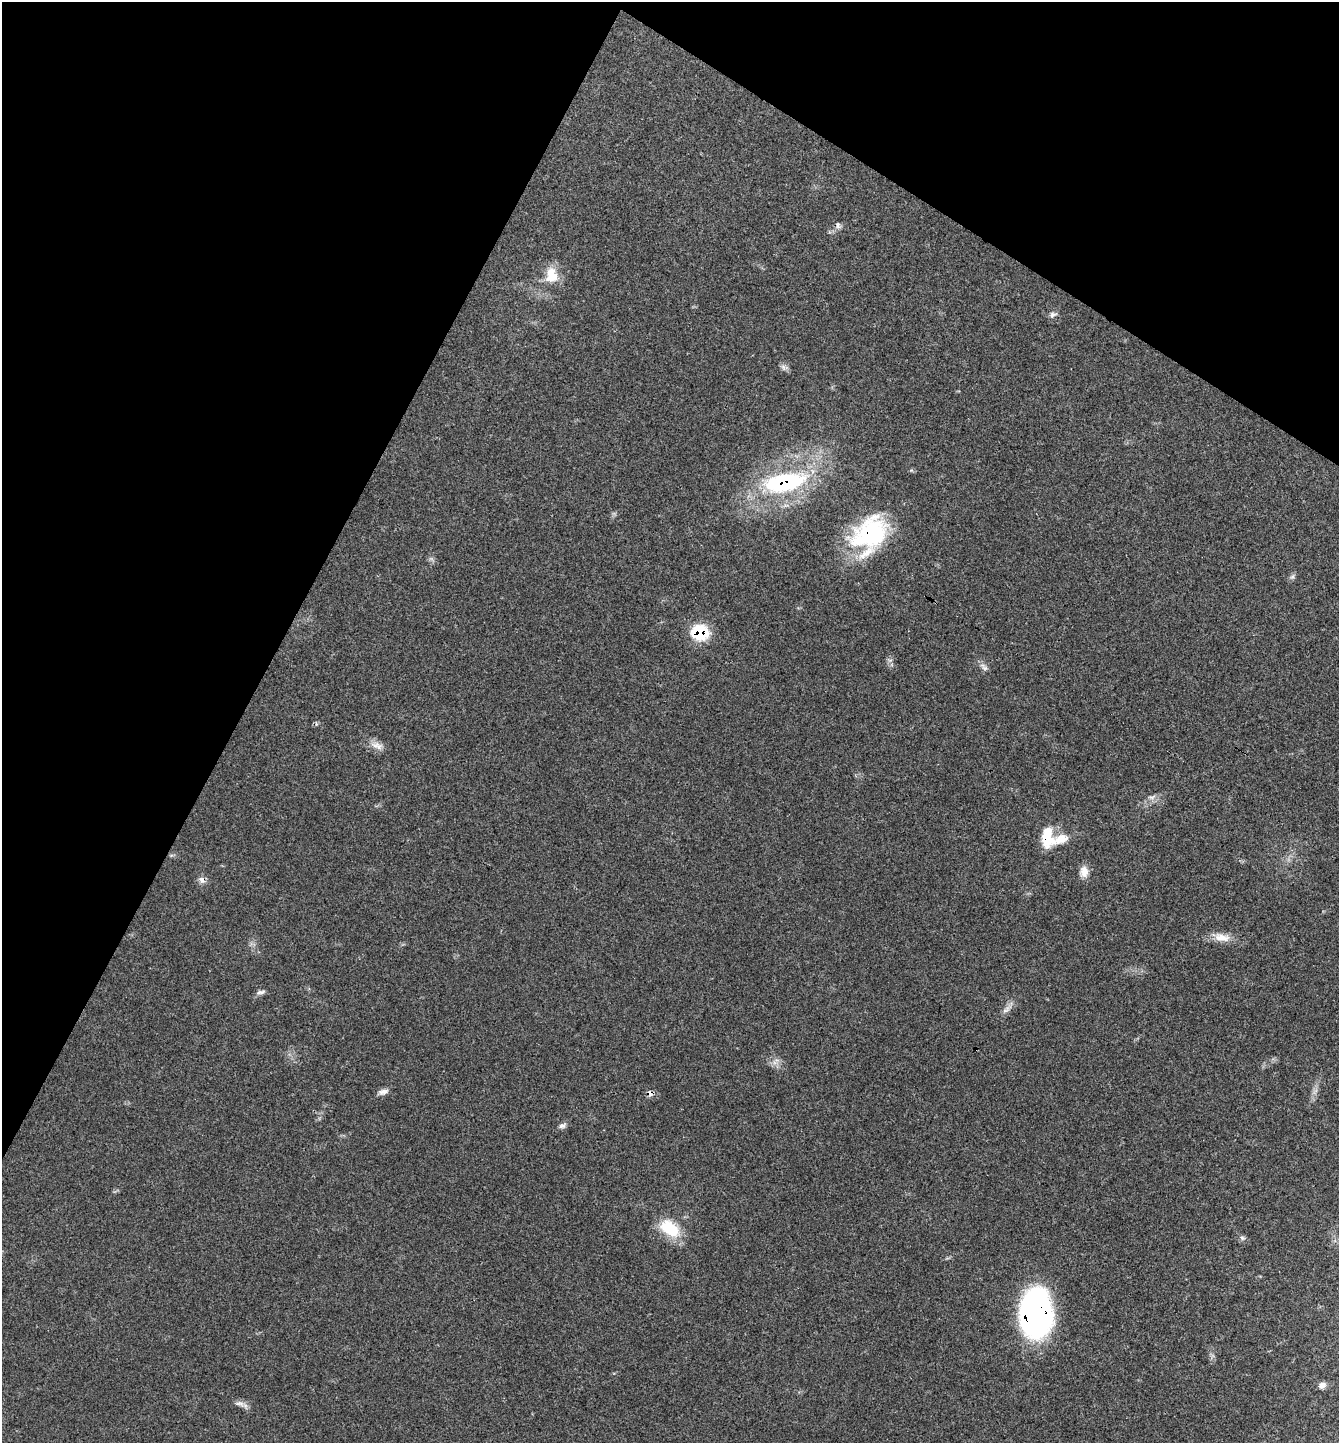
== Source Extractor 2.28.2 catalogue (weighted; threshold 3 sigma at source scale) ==
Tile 2 of 4 x 4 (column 2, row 1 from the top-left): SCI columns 1522-2858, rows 4366-5806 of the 5851 x 5844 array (HDU 1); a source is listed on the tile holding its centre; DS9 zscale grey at full resolution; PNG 1341 x 1445 px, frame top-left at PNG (2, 2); no overlay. Shown black and unused: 28% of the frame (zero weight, under 3 of 4 exposures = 2% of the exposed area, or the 3 px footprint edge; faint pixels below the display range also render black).
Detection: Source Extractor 2.28.2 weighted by HDU 2 'WHT'; one run over the whole footprint, this tile lists its part. Background 0.0451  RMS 0.0045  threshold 0.0202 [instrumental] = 3 sigma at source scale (4.5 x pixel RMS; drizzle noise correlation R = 1.50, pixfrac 1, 0.05/0.05 arcsec/px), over >= 5 px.
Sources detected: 29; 1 inside a brighter listed object's ellipse — not listed separately; the other 28 listed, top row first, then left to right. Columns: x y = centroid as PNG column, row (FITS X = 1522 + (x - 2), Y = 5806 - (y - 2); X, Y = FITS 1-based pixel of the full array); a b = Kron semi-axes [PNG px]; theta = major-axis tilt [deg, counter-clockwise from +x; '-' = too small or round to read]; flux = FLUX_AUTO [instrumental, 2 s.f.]
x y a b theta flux
838 225 10 6 -67 1.4
552 275 21 15 -85 9.3
1053 315 11 7 21 1.6
783 367 8 6 -47 1.4
785 482 58 24 11 59
869 534 47 34 51 49
1292 577 8 5 53 1.1
700 633 16 15 - 21
890 660 7 4 18 0.83
984 667 14 6 -47 1.9
377 745 19 9 -21 3.8
1152 797 13 6 13 1.9
1047 837 24 15 -85 13
1084 872 14 11 88 3.7
202 880 10 7 -45 2.1
1222 937 22 10 -7 5.8
261 992 12 5 13 1.4
1007 1009 18 7 43 2.7
774 1063 8 4 -18 1.5
1315 1091 12 4 54 1.6
383 1092 13 7 11 2.2
650 1093 8 7 - 2
562 1126 10 7 19 1.5
670 1228 29 17 -37 15
1242 1238 7 6 - 1.1
1036 1314 39 25 90 170
1322 1385 9 7 38 1.9
239 1403 18 6 -11 2.3
Overlapping masked pixels (flux is a lower limit): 7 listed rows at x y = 785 482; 869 534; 700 633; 1047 837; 202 880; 650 1093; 1036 1314